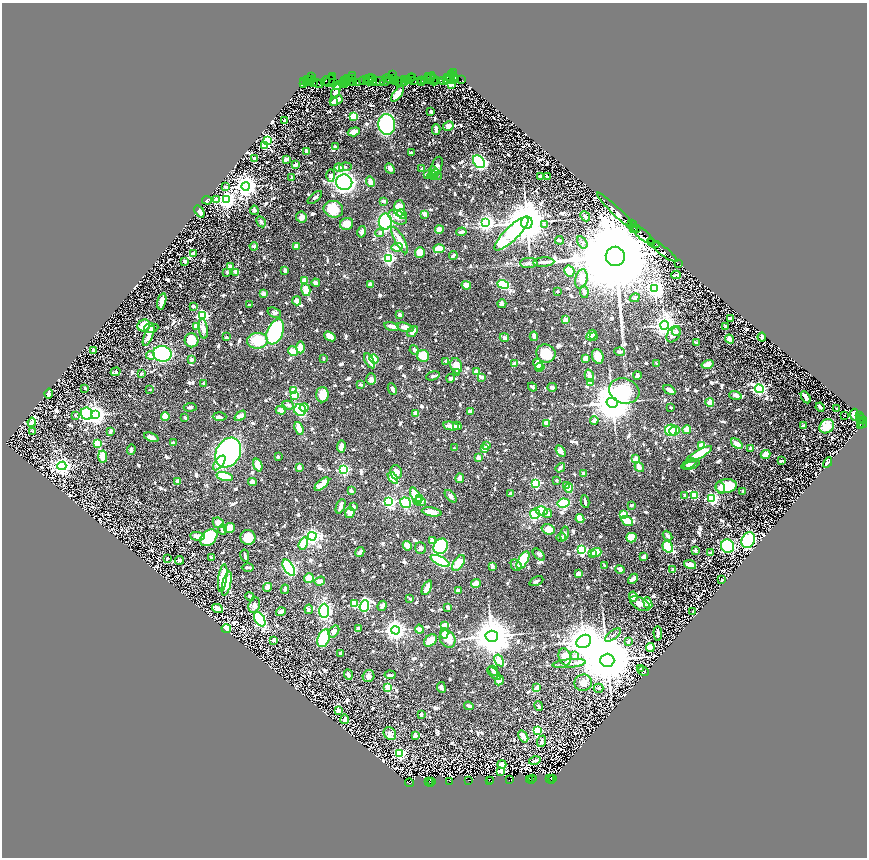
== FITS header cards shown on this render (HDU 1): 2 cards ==
NAXIS1  =                 1729
NAXIS2  =                 1711

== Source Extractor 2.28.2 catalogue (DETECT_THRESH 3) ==
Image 1729 x 1711 px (HDU 1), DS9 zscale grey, zoomed out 1/2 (1 PNG px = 2 x 2 image px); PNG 869 x 860 px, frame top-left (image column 2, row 1711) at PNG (2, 3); each listed source drawn as its Kron ellipse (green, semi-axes under 4 px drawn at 4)
Background 0.902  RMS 0.014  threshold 0.043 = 3 sigma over >= 5 px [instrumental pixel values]
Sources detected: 1401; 110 cannot appear on this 1/2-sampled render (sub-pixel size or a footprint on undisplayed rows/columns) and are neither listed nor drawn; of the other 1291, the 500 brightest by FLUX_AUTO listed and drawn (791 fainter detections omitted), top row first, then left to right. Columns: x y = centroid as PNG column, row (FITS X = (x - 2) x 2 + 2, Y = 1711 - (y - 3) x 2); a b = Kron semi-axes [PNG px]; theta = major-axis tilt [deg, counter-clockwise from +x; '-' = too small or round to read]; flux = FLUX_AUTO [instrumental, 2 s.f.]
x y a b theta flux
453 73 3 1 - 49
392 75 4 2 - 79
451 75 4 2 - 19
352 76 2 2 - 63
311 77 2 1 - 34
332 77 2 1 - 42
428 77 2 1 - 48
453 77 3 2 - 72
412 78 3 2 - 160
447 78 3 2 - 160
450 78 4 2 - 310
348 79 2 1 - 35
352 79 3 2 - 110
368 79 2 1 - 82
372 79 2 2 - 120
386 79 4 2 - 160
393 79 3 1 - 89
410 79 5 2 - 270
427 79 3 2 - 260
430 79 6 2 59 470
307 80 2 1 - 25
311 80 4 1 - 90
346 80 4 1 - 74
369 80 6 2 63 320
389 80 4 2 - 270
404 80 2 1 - 120
407 80 3 1 - 250
433 80 5 3 - 230
447 80 4 1 - 140
453 80 3 2 - 290
455 80 2 1 - 120
461 80 4 2 - 89
309 81 2 2 - 69
325 81 5 3 - 230
329 81 6 3 52 280
344 81 2 2 - 120
363 81 5 1 - 130
366 81 3 2 - 190
393 81 3 2 - 240
413 81 4 2 - 430
421 81 2 1 - 47
424 81 4 2 - 150
436 81 3 1 - 99
443 81 3 1 - 110
303 82 2 2 - 70
349 82 3 2 - 170
372 82 2 2 - 220
378 82 6 2 12 120
384 82 5 2 - 250
395 82 2 1 - 92
398 82 3 1 - 62
401 82 4 2 - 61
404 82 3 2 - 120
306 83 3 1 - 140
308 83 2 1 - 80
313 83 3 2 - 150
333 83 3 2 - 160
353 83 3 2 - 190
357 83 3 1 - 50
420 83 2 1 - 11
303 84 3 1 - 110
317 84 5 2 - 48
342 84 2 1 - 54
344 84 3 1 - 130
451 85 2 2 - 65
337 86 3 2 - 6.9
335 91 7 3 71 27
397 94 9 3 52 54
336 101 7 4 31 31
333 102 4 3 - 17
430 112 3 2 - 8.1
353 117 4 4 - 41
284 121 3 2 - 10
386 125 10 8 -87 590
448 126 5 4 - 18
436 130 5 2 - 18
353 132 6 3 17 43
267 141 3 3 - 340
264 146 3 3 - 89
335 147 3 2 - 12
306 152 4 3 - 11
411 153 3 2 - 7.7
254 159 3 2 - 13
286 160 3 3 - 20
478 162 7 5 -50 740
295 165 4 2 - 15
345 167 6 4 10 6.7
436 167 10 5 69 13
339 168 5 4 - 35
389 169 5 3 - 16
421 169 4 2 - 7.1
433 171 5 4 - 8.9
433 174 5 3 - 10
427 175 3 3 - 9.7
330 176 6 4 90 9.7
434 176 7 4 -3 11
540 177 3 3 - 8.7
547 177 3 2 - 9.2
291 178 3 2 - 10
370 182 5 4 - 21
344 183 8 7 - 760
225 187 3 2 - 10
245 187 4 4 - 3200
314 198 8 3 41 6.8
216 200 3 3 - 60
226 200 4 4 - 1600
206 201 5 3 - 8.2
383 202 3 3 - 7.6
399 209 8 5 88 74
333 210 10 8 -16 64
254 211 5 4 - 9.7
199 212 6 3 -53 21
617 213 28 4 -44 1300
401 215 5 4 - 8.7
424 215 2 2 - 30
585 217 5 3 - 12
301 218 5 5 - 21
397 218 10 6 -29 22
260 222 6 3 -61 7.8
385 222 8 6 -89 410
485 223 4 4 - 1300
526 223 6 6 - 16000
346 224 7 6 - 35
631 224 2 1 - 74
544 225 4 3 - 7
633 225 3 2 - 180
633 229 4 2 - 430
636 229 3 2 - 270
439 230 4 3 - 25
361 232 6 3 77 14
461 232 5 3 - 9.1
379 233 4 3 - 7.5
511 234 23 7 44 530
642 235 13 5 -38 1300
399 240 15 4 -61 42
559 241 4 2 - 8.3
582 243 7 4 -57 8.6
651 243 3 2 - 97
656 245 3 2 - 130
253 247 4 3 - 9.1
296 247 2 2 - 35
397 248 5 4 - 34
439 249 6 3 3 75
662 251 18 3 -37 950
419 253 5 5 - 60
193 254 3 3 - 15
453 256 4 2 - 10
615 257 9 9 - 130000
388 259 3 3 - 640
184 262 2 2 - 18
543 263 10 4 3 9
528 264 8 5 0 9
678 264 2 1 - 46
230 267 3 3 - 21
284 271 4 3 - 8.3
569 271 6 5 - 75
226 273 3 3 - 7.2
235 273 4 3 - 29
676 275 5 2 - 10
581 279 10 6 77 39
304 281 3 3 - 20
315 283 4 3 - 17
370 285 4 2 - 25
502 285 6 4 -21 140
466 286 5 3 - 40
654 289 4 4 - 1400
305 290 6 4 -76 31
557 292 2 2 - 12
584 292 6 3 -81 9.4
263 294 3 2 - 24
634 298 5 4 - 8.7
296 301 5 4 - 19
161 302 8 3 76 28
501 304 4 4 - 9.2
249 305 3 2 - 9.8
193 307 3 3 - 8.6
274 313 7 4 -21 7.3
399 315 3 3 - 13
202 316 3 3 - 540
730 319 4 3 - 11
565 320 3 3 - 22
143 326 6 5 - 78
664 326 4 4 - 2400
196 327 3 2 - 81
391 327 8 3 -12 18
725 327 3 2 - 11
151 328 7 4 4 8.5
405 328 9 4 -14 23
203 329 10 4 -82 23
275 332 13 8 67 530
412 332 6 4 52 15
676 332 5 3 - 8.9
591 335 6 4 48 24
673 335 9 6 57 21
148 336 11 3 66 32
226 337 3 2 - 7.6
329 337 6 4 -38 28
533 337 5 2 - 19
593 337 3 2 - 7.8
504 338 5 4 - 7.7
761 338 4 3 - 9.4
729 340 4 4 - 15
191 341 7 6 - 69
257 341 10 8 2 97
696 343 3 2 - 9.6
300 348 6 3 90 53
413 350 4 3 - 8.3
93 351 3 2 - 18
292 351 5 5 - 54
619 352 5 3 - 11
162 354 9 7 -11 450
545 354 10 9 - 89
150 356 4 4 - 12
422 356 6 6 - 68
597 357 8 5 -71 37
323 359 3 2 - 8.1
373 359 5 4 - 84
585 359 4 4 - 14
191 360 3 3 - 12
369 361 8 3 -61 32
445 362 4 3 - 8.6
514 364 4 3 - 15
656 364 2 2 - 9.8
537 365 6 4 -68 33
707 365 6 4 15 20
456 366 8 5 -72 32
539 368 5 3 - 58
115 372 5 3 - 11
476 372 3 3 - 30
456 373 4 3 - 9.6
141 374 3 2 - 7.7
432 376 7 3 15 7.2
589 376 6 3 -75 22
637 376 4 4 - 7.5
481 378 3 2 - 12
450 379 4 4 - 6.8
370 380 6 5 - 12
590 383 4 3 - 8.8
203 384 2 2 - 16
360 385 3 3 - 9.5
532 388 5 2 - 8.3
551 388 4 3 - 13
84 389 2 2 - 19
392 389 6 3 -66 10
759 389 4 3 - 670
149 390 2 2 - 7.6
669 390 6 3 -30 19
293 391 3 3 - 120
624 391 15 12 -17 220
48 394 5 3 - 9.7
322 395 7 6 - 39
294 396 3 3 - 88
735 396 6 3 -16 13
805 398 6 3 -59 13
612 403 6 5 - 11000
709 403 4 4 - 22
288 405 6 4 -20 11
190 408 6 4 6 7.5
304 408 4 3 - 32
670 408 2 2 - 10
819 408 4 2 - 10
836 409 2 2 - 8.2
300 410 6 6 - 300
280 411 5 3 - 21
470 412 4 3 - 25
86 414 6 5 - 270
415 414 3 3 - 24
95 415 4 3 - 2300
854 415 6 4 -86 48
75 416 2 2 - 7.2
240 416 6 4 38 22
844 416 2 1 - 17
859 416 3 1 - 86
165 417 4 3 - 38
219 417 7 3 -2 9.7
184 418 3 2 - 8
860 419 5 2 - 210
594 421 4 3 - 14
861 421 2 1 - 200
863 421 3 2 - 230
31 423 4 3 - 33
546 424 3 2 - 48
861 424 5 2 - 550
450 426 7 3 -12 28
457 426 4 3 - 19
803 426 3 2 - 11
860 426 3 2 - 160
826 427 8 6 39 47
298 429 7 4 -69 38
686 430 4 4 - 21
670 431 6 6 - 96
674 431 5 4 - 38
32 432 3 2 - 12
110 432 4 2 - 12
151 438 7 4 -22 15
173 443 3 2 - 15
97 444 3 3 - 130
736 444 7 3 -39 34
486 446 4 3 - 13
701 446 3 3 - 160
341 447 6 3 83 26
454 448 2 2 - 6.8
484 449 4 3 - 14
750 449 2 2 - 30
131 450 5 3 - 6.7
560 452 6 3 -58 27
228 453 16 12 59 1000
699 455 14 3 30 110
765 455 5 3 - 39
102 457 6 4 -87 53
278 457 2 2 - 9.2
478 458 3 3 - 23
635 459 3 3 - 29
781 461 4 2 - 11
219 463 8 4 53 32
827 463 5 3 - 12
688 464 8 4 26 11
257 465 7 3 -71 85
691 465 9 4 20 12
61 466 4 4 - 1700
299 468 3 2 - 14
560 468 5 2 - 11
639 468 5 3 - 22
343 470 3 3 - 520
396 473 7 5 -78 26
583 474 2 2 - 34
224 477 8 3 -14 77
392 478 7 3 -54 60
459 479 4 3 - 19
556 481 3 2 - 7.4
177 482 3 2 - 23
252 482 4 3 - 21
535 484 3 3 - 350
321 485 9 4 40 39
566 486 2 2 - 39
725 486 11 7 7 120
568 488 4 4 - 45
720 488 6 4 -73 17
351 491 3 2 - 13
742 492 2 2 - 16
510 494 2 2 - 36
415 496 9 4 -61 74
684 496 3 3 - 8.3
694 496 4 3 - 61
450 497 7 4 -48 8.4
419 499 3 3 - 23
711 499 4 3 - 430
388 502 3 3 - 510
419 502 6 5 - 21
585 502 6 2 -82 7.1
405 503 6 5 - 200
563 504 6 4 12 92
631 506 3 2 - 7.1
340 507 8 3 68 17
353 507 4 3 - 8.8
541 511 6 4 -14 51
431 512 10 4 -10 36
349 513 5 4 - 26
534 514 5 5 - 150
547 514 5 4 - 9.9
623 515 3 3 - 150
579 519 4 3 - 45
627 521 6 4 -32 45
218 523 6 5 - 26
229 529 5 5 - 46
222 530 5 3 - 18
548 530 7 5 -16 37
564 534 7 4 79 10
667 536 5 3 - 17
197 537 7 4 -5 25
312 537 4 4 - 1200
208 538 10 7 43 290
247 538 7 7 - 89
561 538 5 4 - 7.1
631 538 5 4 - 84
432 541 3 2 - 29
748 541 8 6 64 230
303 544 6 4 71 67
407 546 5 3 - 47
440 547 8 6 56 280
667 547 6 5 - 220
727 547 7 6 - 280
420 549 6 5 - 7.2
581 550 3 3 - 440
695 551 3 2 - 13
359 552 5 3 - 9
596 553 5 3 - 51
710 553 3 3 - 7.9
592 554 3 2 - 7.5
538 555 7 3 -45 9.3
244 556 6 2 -78 8.3
643 557 3 2 - 17
211 558 2 2 - 26
167 559 3 2 - 7.3
179 561 4 3 - 21
440 561 10 4 -26 230
522 561 10 5 60 120
458 564 9 5 57 78
690 565 6 3 -18 45
516 566 6 5 - 7.6
604 566 3 2 - 7.7
492 567 2 2 - 22
247 568 6 2 -1 11
288 568 9 5 -58 450
619 570 5 3 - 14
672 570 2 2 - 24
578 574 4 3 - 41
222 578 14 4 81 100
308 579 5 4 - 30
632 579 6 3 45 21
721 580 2 2 - 20
319 582 5 4 - 13
536 582 7 3 25 6.8
226 584 12 3 76 54
475 584 5 3 - 44
267 588 4 4 - 15
426 588 8 3 63 28
284 590 4 3 - 16
458 591 3 3 - 21
249 597 5 2 - 6.9
633 597 5 4 - 28
409 599 2 2 - 7.6
354 604 3 3 - 36
639 604 11 6 -28 21
647 604 6 3 -69 28
254 605 8 5 75 17
364 606 6 4 69 480
382 606 5 3 - 18
447 608 3 2 - 16
217 609 6 2 -27 27
308 610 4 3 - 6.8
324 611 7 5 90 400
280 612 5 3 - 20
692 612 2 2 - 15
259 620 8 4 -60 200
444 626 4 3 - 26
358 628 3 2 - 9.4
226 629 5 4 - 65
419 630 4 4 - 15
395 631 4 4 - 2000
333 632 7 4 54 14
444 634 5 4 - 22
657 634 7 2 -87 20
612 636 9 3 39 7.2
491 637 6 5 - 12000
323 639 9 6 68 310
447 639 9 7 -58 40
273 641 4 3 - 11
430 641 7 5 43 60
583 642 8 6 38 7100
628 642 4 3 - 10
650 648 4 3 - 60
340 654 3 2 - 7.8
574 656 4 3 - 8.7
564 657 9 6 -73 48
499 661 6 4 -59 83
607 661 7 6 - 37000
569 664 17 4 6 13
640 669 4 3 - 8.8
493 671 5 3 - 10
643 672 6 3 -29 9.7
494 674 8 4 -42 12
348 675 5 3 - 11
389 675 5 3 - 10
368 677 6 6 - 12
499 681 5 4 - 33
583 683 9 8 - 35
387 688 4 3 - 58
441 688 5 3 - 7.1
536 688 4 3 - 15
598 689 5 4 - 6.7
468 706 5 3 - 7.1
538 706 5 3 - 7.1
338 711 4 3 - 25
421 715 2 2 - 29
344 720 5 3 - 20
537 731 3 3 - 220
389 734 7 6 - 15
415 736 3 3 - 13
523 737 6 3 -56 42
541 742 6 3 70 7.5
399 754 3 3 - 540
534 761 6 3 14 12
501 765 4 4 - 18
500 772 3 2 - 190
552 778 2 1 - 180
532 779 2 1 - 120
549 779 3 1 - 110
509 780 3 2 - 250
529 780 2 2 - 370
531 780 2 1 - 190
551 780 2 1 - 70
468 781 3 2 - 140
489 781 3 1 - 220
490 781 2 1 - 65
428 782 2 2 - 210
431 782 2 1 - 160
449 782 4 3 - 330
409 783 4 2 - 230
430 783 2 1 - 140
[791 fainter detections neither listed nor drawn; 110 sub-pixel or undisplayed-footprint detections neither listed nor drawn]